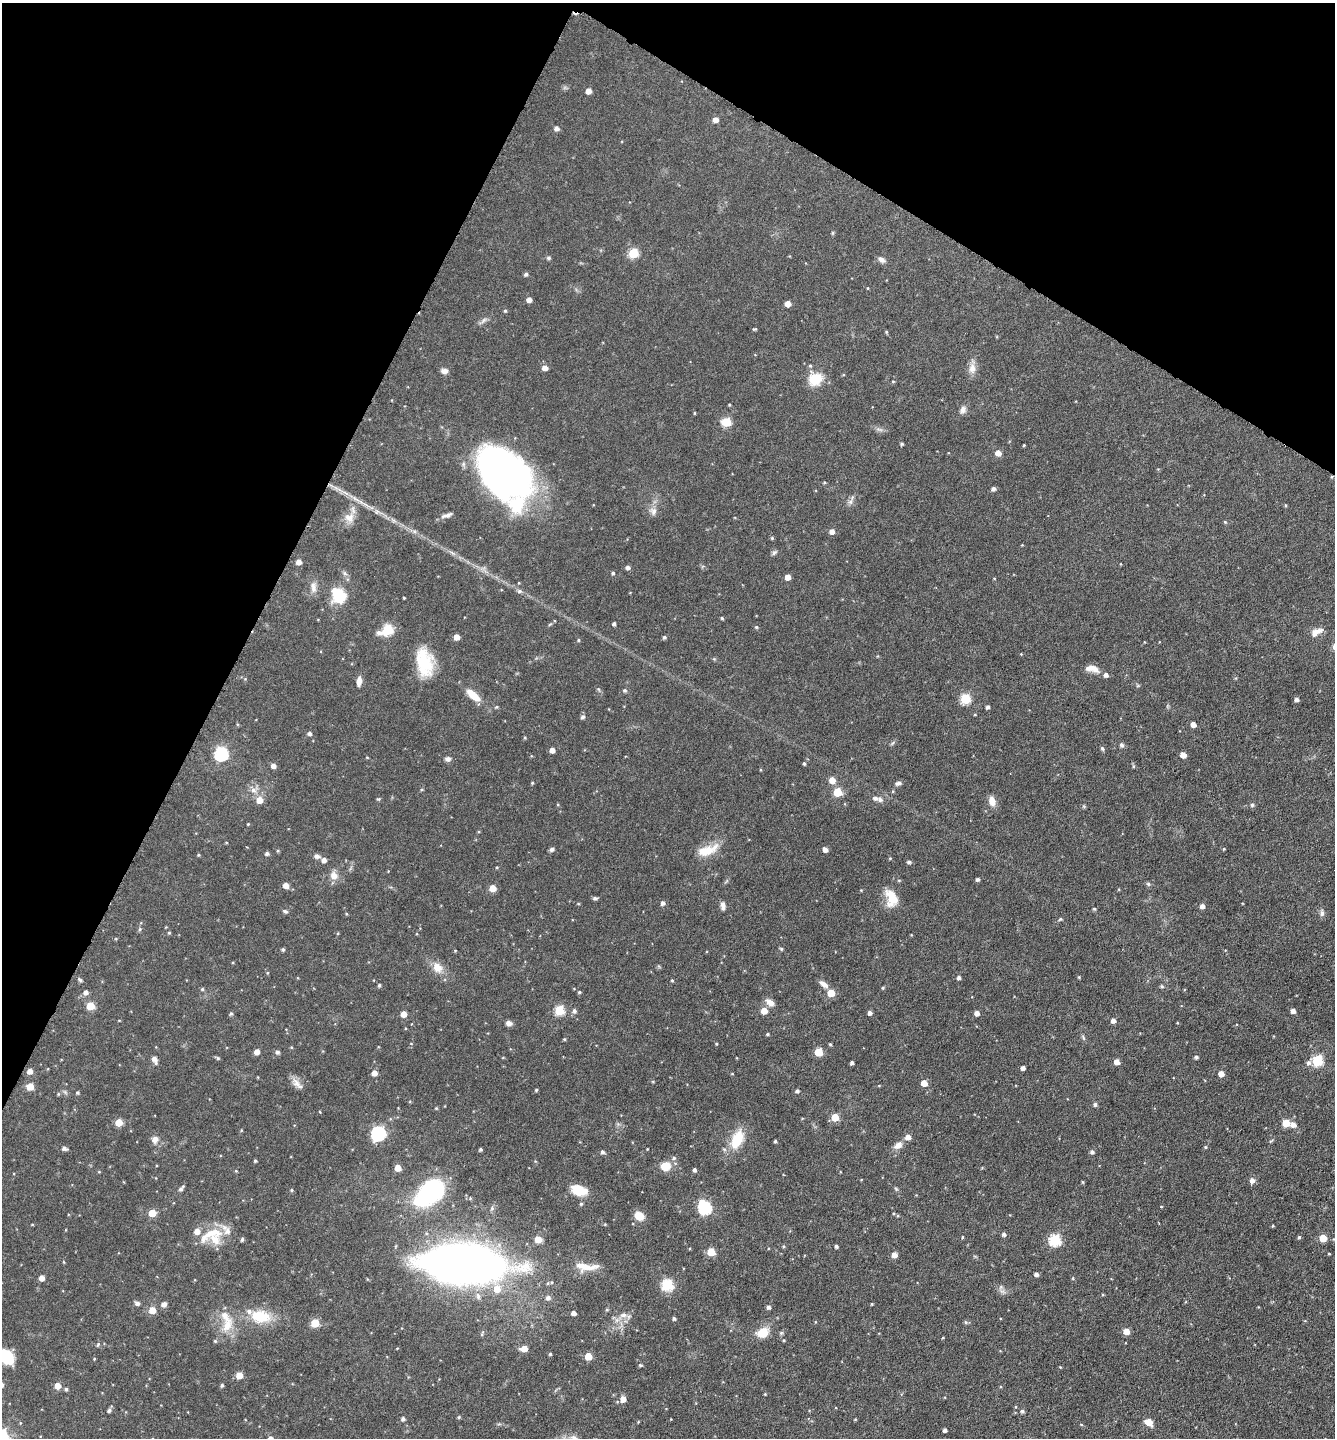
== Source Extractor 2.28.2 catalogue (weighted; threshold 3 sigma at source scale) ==
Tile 2 of 4 x 4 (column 2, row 1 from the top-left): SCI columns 1481-2813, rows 4316-5751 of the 5770 x 5760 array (HDU 1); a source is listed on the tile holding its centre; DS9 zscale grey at full resolution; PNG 1337 x 1440 px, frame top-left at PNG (2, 3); no overlay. Shown black and unused: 26% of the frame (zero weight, under 3 of 6 exposures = <1% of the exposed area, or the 3 px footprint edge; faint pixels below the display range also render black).
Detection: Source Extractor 2.28.2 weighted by HDU 2 'WHT'; one run over the whole footprint, this tile lists its part. Background 0.072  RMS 0.0039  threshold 0.0159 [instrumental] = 3 sigma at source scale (4.09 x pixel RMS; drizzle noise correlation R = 1.36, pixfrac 0.8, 0.05/0.05 arcsec/px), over >= 5 px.
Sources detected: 285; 1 cosmic-ray / hot-pixel residue — not listed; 13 inside a brighter listed object's ellipse — not listed separately; the other 271 listed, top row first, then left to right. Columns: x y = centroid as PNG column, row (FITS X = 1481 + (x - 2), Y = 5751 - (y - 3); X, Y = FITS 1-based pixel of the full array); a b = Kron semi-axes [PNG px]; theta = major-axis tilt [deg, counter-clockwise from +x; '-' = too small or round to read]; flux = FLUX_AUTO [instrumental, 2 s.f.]
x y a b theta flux
588 91 5 4 - 2.7
715 120 5 5 - 2.2
556 128 5 5 - 1.4
832 233 6 3 71 0.37
633 253 5 5 - 18
548 258 5 5 - 0.7
882 260 10 6 -29 1.3
526 274 5 4 - 0.78
868 288 4 3 - 0.26
529 300 4 4 - 2
788 304 5 4 - 3
505 311 5 4 - 0.46
484 320 8 5 45 0.97
754 329 7 3 11 0.35
886 332 5 4 - 0.39
810 366 5 4 - 0.48
545 368 5 5 - 2.5
972 368 15 9 -88 2.7
444 371 9 6 -9 1.5
816 379 16 13 35 8.2
893 381 4 3 - 0.33
729 405 3 3 - 0.3
963 410 9 7 71 1.5
694 413 5 3 - 0.29
726 422 5 5 - 15
902 444 4 4 - 0.51
1024 445 3 3 - 0.3
998 453 5 5 - 2.8
503 473 58 39 -43 140
993 489 5 4 - 1.1
850 502 7 6 - 1
1286 505 5 3 - 0.31
653 511 11 10 - 2
447 515 17 5 18 1.5
349 517 14 14 - 3.7
1225 522 5 3 - 0.37
832 531 5 5 - 1.9
772 538 5 4 - 0.41
774 552 8 5 45 0.72
452 553 9 3 -45 0.77
298 562 5 4 - 2.1
628 567 5 5 - 1
613 573 4 4 - 0.54
788 577 5 4 - 3.2
313 587 17 7 -89 2.3
519 591 6 6 - 0.84
339 596 16 15 - 10
404 598 3 2 - 0.31
722 618 4 3 - 0.43
614 624 4 3 - 0.79
756 627 4 4 - 0.46
387 630 7 5 22 25
1316 632 15 7 27 3.1
456 637 4 4 - 3.2
664 637 5 4 - 0.65
578 640 4 4 - 0.38
1021 654 3 3 - 0.25
424 662 32 18 -79 15
1092 669 17 8 -14 2.9
359 681 11 5 84 2.3
625 690 5 5 - 0.59
473 695 19 8 -40 5.6
965 699 5 5 - 21
1296 699 5 4 - 1
496 707 4 4 - 0.4
988 707 4 4 - 0.84
583 717 6 5 - 0.72
1193 725 4 4 - 2.7
309 733 4 4 - 0.97
525 738 4 4 - 0.36
1122 745 6 6 - 0.8
1102 748 6 4 -73 0.62
552 750 4 4 - 2.4
221 754 6 6 - 51
1183 755 5 4 - 3.4
367 757 4 3 - 0.29
448 759 7 6 - 1.1
804 763 4 3 - 0.48
273 766 5 5 - 1.8
1133 766 5 3 - 0.45
832 780 5 5 - 4
532 783 4 3 - 0.37
898 783 9 5 19 1
253 790 8 7 - 1.6
893 791 5 3 - 0.36
837 792 5 5 - 12
875 798 8 6 -7 1.1
378 799 5 4 - 0.45
259 800 6 6 - 3.9
992 801 11 7 -78 3.2
1252 805 5 5 - 0.58
248 824 3 3 - 0.32
552 849 6 5 - 0.81
1224 849 4 3 - 0.34
707 850 30 12 19 6.8
825 850 4 4 - 1.9
278 851 4 4 - 0.39
267 853 5 4 - 0.83
198 855 4 3 - 0.37
317 856 8 6 -12 1.1
890 858 5 3 - 0.32
324 860 5 5 - 1.8
909 862 5 4 - 0.76
497 867 4 3 - 0.32
334 876 11 10 - 2.7
977 879 4 4 - 0.72
1148 884 6 5 - 0.58
286 885 5 5 - 2.4
492 888 5 5 - 5.5
595 898 5 4 - 0.84
892 898 22 14 -71 7.2
663 903 5 5 - 1.1
723 906 11 5 -88 1.4
1202 906 5 4 - 1.5
1094 909 5 4 - 0.38
285 911 6 5 - 0.7
1322 913 8 6 -78 1.1
1060 919 5 4 - 0.47
140 929 6 4 89 0.48
169 933 4 4 - 0.39
283 949 4 4 - 0.62
781 949 5 4 - 0.48
455 951 4 3 - 0.3
437 968 14 11 -54 3.9
1079 977 4 3 - 0.3
959 978 4 4 - 0.92
80 980 7 4 -38 0.61
672 980 4 3 - 0.4
824 984 12 5 -39 1.9
379 985 4 4 - 0.62
1162 986 5 4 - 0.44
883 988 5 3 - 0.31
202 989 5 4 - 0.49
85 992 5 5 - 1.4
579 992 4 4 - 0.44
831 993 5 5 - 7.1
770 1003 11 7 -39 2.4
90 1006 5 5 - 10
559 1010 5 5 - 19
574 1011 6 5 - 0.92
764 1011 5 5 - 4.6
1293 1011 4 4 - 1.8
869 1013 4 4 - 1.2
977 1013 4 4 - 1.9
231 1014 5 4 - 0.57
404 1014 5 4 - 3.4
1113 1021 4 4 - 1.6
509 1023 8 6 -9 1.3
767 1034 4 3 - 0.44
1083 1038 8 4 -81 0.57
564 1039 4 3 - 0.39
716 1044 4 3 - 0.33
830 1044 4 3 - 0.4
291 1047 4 3 - 0.33
257 1052 4 4 - 2.7
277 1052 5 4 - 0.88
819 1052 5 5 - 11
503 1057 4 3 - 0.25
1196 1057 4 4 - 0.74
218 1058 5 5 - 0.44
154 1059 8 6 -66 1.3
1317 1061 6 5 - 24
1117 1062 4 4 - 2.8
852 1063 4 3 - 0.87
1308 1063 7 6 - 1.1
1023 1068 4 4 - 1.3
30 1071 5 5 - 2.3
374 1073 5 4 - 2.6
732 1074 4 3 - 0.24
1221 1074 4 4 - 3.2
924 1083 5 5 - 3.8
297 1084 19 8 -50 2.3
30 1087 5 5 - 5.3
536 1090 4 3 - 0.42
797 1091 4 4 - 0.77
77 1093 4 4 - 0.55
58 1094 4 4 - 0.34
1095 1104 5 4 - 0.84
436 1108 4 3 - 0.35
835 1117 5 5 - 8.4
118 1123 5 5 - 5.9
1286 1123 5 5 - 7.5
1293 1125 6 5 - 2.1
241 1130 4 4 - 0.31
378 1133 7 6 - 62
908 1137 6 5 - 2.2
155 1139 9 8 - 2
737 1140 25 13 65 9.6
775 1141 3 3 - 0.52
898 1145 12 8 32 2.3
1205 1147 5 4 - 0.36
64 1148 6 5 - 1.1
480 1150 4 3 - 0.58
602 1152 5 4 - 0.85
1092 1152 5 4 - 0.87
255 1161 3 3 - 0.51
666 1166 12 10 18 4.3
398 1168 5 5 - 4.1
695 1170 4 4 - 0.85
236 1171 4 3 - 0.32
1252 1180 6 5 - 1.7
1082 1182 5 3 - 0.35
181 1189 7 5 56 1
896 1189 6 4 -45 0.43
291 1190 4 4 - 0.4
579 1190 19 11 -15 6.2
429 1192 34 20 43 43
581 1204 5 4 - 0.57
705 1208 8 6 -60 47
152 1213 5 5 - 7.4
639 1216 10 8 -33 4.6
32 1224 4 3 - 0.28
1273 1226 4 3 - 0.34
211 1234 39 13 25 9.3
1004 1234 5 4 - 0.92
962 1237 4 2 - 0.37
1299 1237 4 4 - 0.47
1323 1238 5 5 - 7.2
538 1239 8 7 - 2.7
242 1240 5 4 - 0.61
1055 1240 6 6 - 32
783 1246 4 4 - 0.38
836 1246 4 4 - 0.59
711 1252 5 5 - 8.6
1329 1254 4 3 - 0.27
894 1255 5 5 - 2.7
464 1264 75 30 -3 270
583 1266 31 11 -10 6
1036 1274 4 4 - 1.2
42 1278 4 4 - 2.3
667 1285 6 6 - 31
1001 1287 7 4 71 0.68
478 1296 11 6 -81 1.5
548 1298 6 6 - 1.2
137 1303 5 5 - 1.1
164 1304 7 6 - 1.2
872 1304 3 3 - 0.35
769 1307 5 4 - 0.97
152 1310 5 5 - 5
607 1310 5 4 - 0.44
574 1313 4 4 - 1.7
623 1315 12 6 6 1.9
260 1316 26 16 -7 11
674 1318 4 4 - 0.73
966 1322 6 4 -88 0.47
315 1323 5 5 - 11
227 1325 22 12 61 6.5
1126 1331 5 5 - 3.9
763 1333 12 9 27 6.1
943 1338 4 3 - 0.29
784 1340 4 3 - 0.31
98 1344 7 4 63 0.48
524 1349 5 5 - 4.2
550 1354 4 4 - 0.46
588 1356 5 5 - 6.3
6 1357 14 10 -53 12
641 1365 5 4 - 0.45
239 1375 5 5 - 5.5
222 1385 4 4 - 0.58
58 1386 5 5 - 3.9
66 1389 4 4 - 0.63
765 1394 4 3 - 0.29
623 1399 6 5 - 2.8
109 1410 5 5 - 0.78
1022 1411 5 5 - 0.62
459 1417 5 4 - 0.44
403 1419 5 4 - 0.94
855 1420 5 3 - 0.27
1149 1422 6 5 - 6.2
1081 1424 5 3 - 0.3
945 1430 4 3 - 0.95
Isophote crosses this tile's border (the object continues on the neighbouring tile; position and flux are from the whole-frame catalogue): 1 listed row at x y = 6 1357